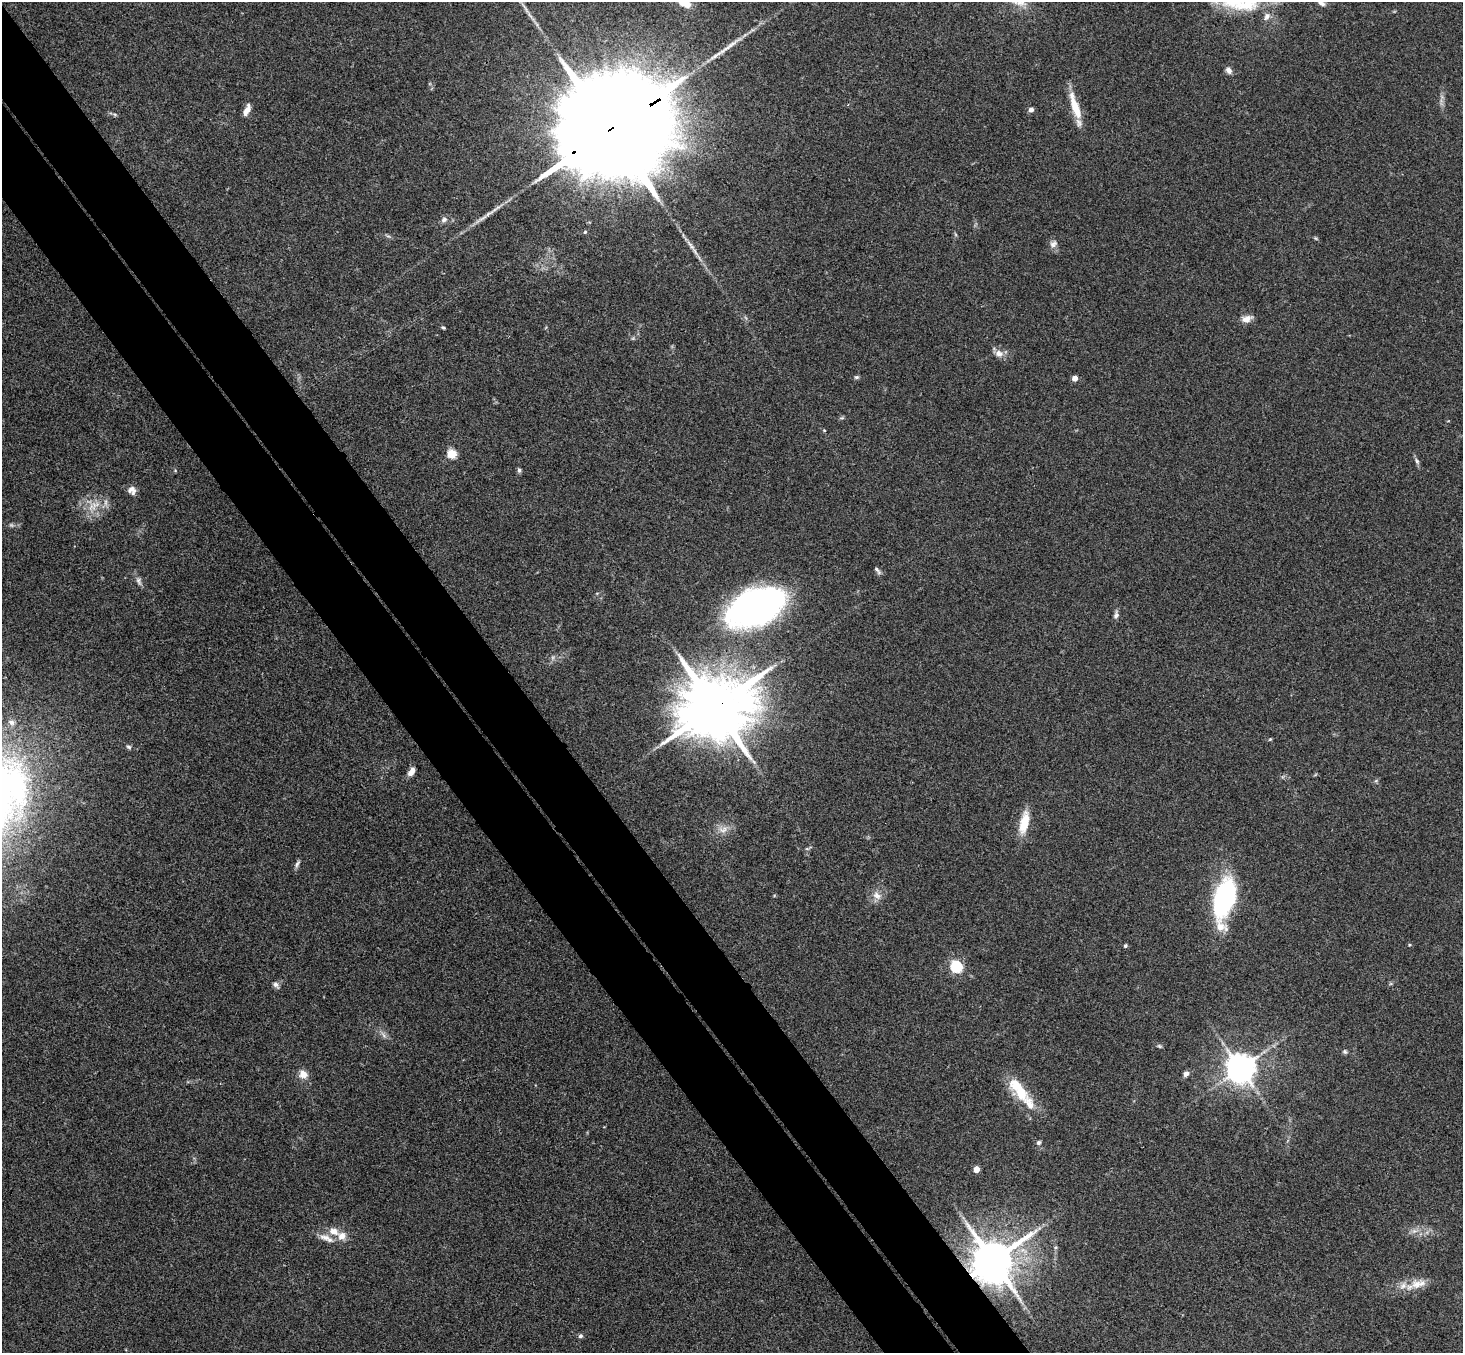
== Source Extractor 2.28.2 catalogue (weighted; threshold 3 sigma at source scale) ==
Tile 11 of 4 x 4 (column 3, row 3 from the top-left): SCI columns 2975-4435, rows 1682-3032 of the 5947 x 5927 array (HDU 1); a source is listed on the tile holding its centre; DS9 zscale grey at full resolution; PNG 1465 x 1355 px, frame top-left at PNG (2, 2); no overlay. Shown black and unused: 9% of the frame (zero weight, under 3 of 4 exposures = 6% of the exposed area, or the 3 px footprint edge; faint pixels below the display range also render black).
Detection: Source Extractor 2.28.2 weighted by HDU 2 'WHT'; one run over the whole footprint, this tile lists its part. Background 0.205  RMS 0.0083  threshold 0.0372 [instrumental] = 3 sigma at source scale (4.5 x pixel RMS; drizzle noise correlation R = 1.50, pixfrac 1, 0.05/0.05 arcsec/px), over >= 5 px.
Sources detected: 69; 2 too faint to see at this stretch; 1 inside a brighter object's white glare — not listed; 5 inside a brighter listed object's ellipse — not listed separately; the other 61 listed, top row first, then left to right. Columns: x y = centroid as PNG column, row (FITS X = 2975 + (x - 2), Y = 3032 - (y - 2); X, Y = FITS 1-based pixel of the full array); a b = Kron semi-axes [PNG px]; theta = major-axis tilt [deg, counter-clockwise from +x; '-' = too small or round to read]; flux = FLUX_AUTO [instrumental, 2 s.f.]
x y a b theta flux
684 2 20 10 -29 13
1321 3 12 8 -34 4.2
525 9 26 4 -57 6.5
1267 16 12 8 61 4.3
1229 70 8 6 -54 3.7
1075 108 36 10 -72 18
247 110 13 6 63 6.5
1031 110 5 4 - 4.5
611 128 65 22 32 51000
444 220 9 7 34 3.1
585 232 5 4 - 1.2
1316 238 6 4 -31 1
1053 244 11 9 43 4.1
691 245 21 5 -52 5.7
1247 319 14 8 16 6.1
443 328 5 4 - 1.1
999 353 13 10 -19 5.7
856 377 7 5 1 1.5
1075 378 4 4 - 8
842 418 6 4 18 1.1
824 430 5 4 - 0.8
452 454 5 5 - 45
1417 461 9 5 -65 2.1
175 470 5 4 - 0.92
519 470 7 5 -81 1.9
132 490 11 10 - 5.2
93 506 23 11 37 14
877 570 11 4 -54 2.2
139 581 13 6 -68 3.2
759 606 58 35 22 230
1116 615 11 6 77 2.8
714 707 22 16 26 9400
11 722 10 8 -38 4.3
1270 739 5 4 - 0.89
129 747 7 5 -17 1.6
411 771 11 6 60 5.5
1024 823 27 10 77 19
723 829 15 10 15 7.5
807 849 6 4 0 1.2
297 864 11 5 64 2.3
877 895 14 10 -40 6.7
1224 898 46 21 75 110
1409 945 5 3 - 0.82
1125 946 5 4 - 1.3
956 967 6 5 - 100
276 985 10 7 -43 2.9
383 1035 12 5 -60 3.2
1159 1046 7 4 -27 1.4
1345 1052 6 6 - 1.6
1241 1068 8 8 - 1400
303 1074 10 9 - 7.9
1186 1074 7 6 - 3.2
1018 1089 41 15 -53 32
1039 1143 6 5 - 1.9
976 1169 4 4 - 12
334 1231 13 9 -24 8.7
326 1237 17 9 -9 7.3
1056 1247 6 4 71 1.1
993 1261 13 12 - 3700
1417 1284 16 15 - 11
580 1336 6 6 - 1.9
Overlapping masked pixels (flux is a lower limit): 3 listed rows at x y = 611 128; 714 707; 993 1261
Isophote crosses this tile's border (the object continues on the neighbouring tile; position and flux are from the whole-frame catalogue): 2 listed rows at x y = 684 2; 1321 3